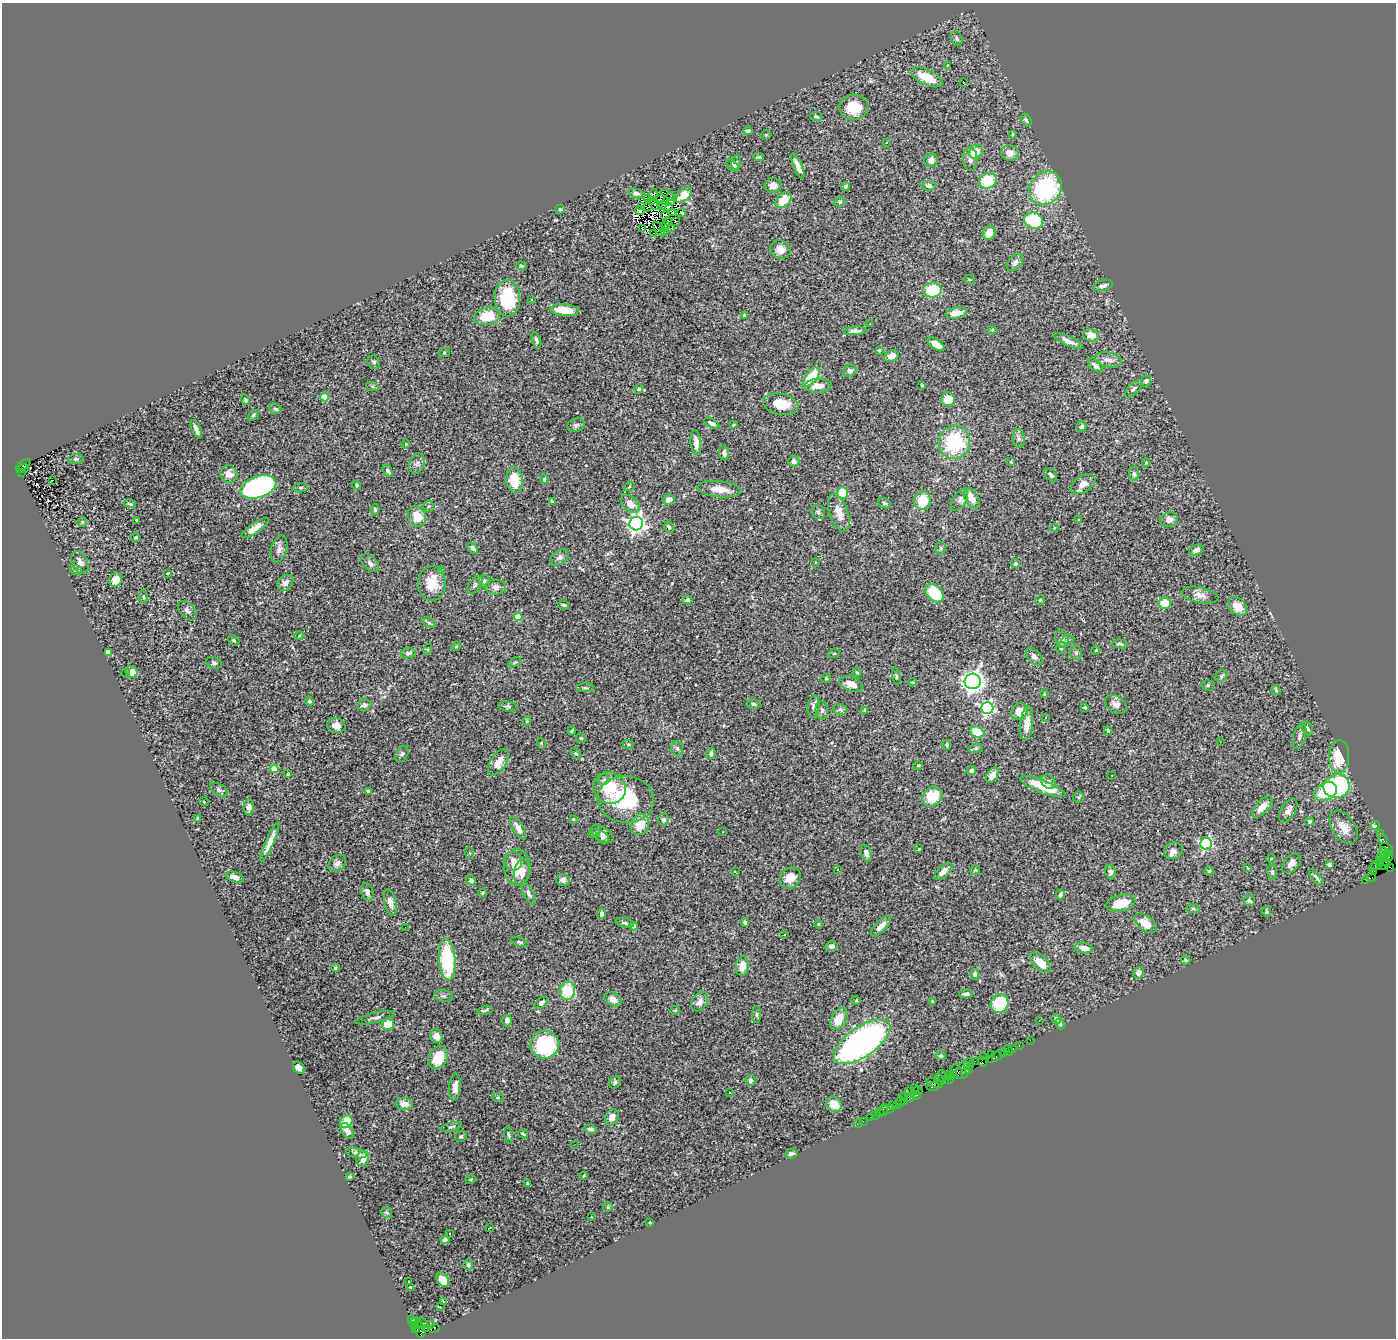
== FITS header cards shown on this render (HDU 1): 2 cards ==
NAXIS1  =                 1394
NAXIS2  =                 1336

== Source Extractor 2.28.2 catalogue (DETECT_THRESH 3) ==
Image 1394 x 1336 px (HDU 1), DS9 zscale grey, 1 PNG px = 1 image px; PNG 1398 x 1340 px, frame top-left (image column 1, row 1336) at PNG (2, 3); each listed source drawn as its Kron ellipse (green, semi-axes under 4 px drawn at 4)
Background 1.36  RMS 0.051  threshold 0.152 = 3 sigma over >= 5 px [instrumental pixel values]
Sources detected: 454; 4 with non-positive FLUX_AUTO (blend fragments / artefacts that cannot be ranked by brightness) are neither listed nor drawn; the other 450 listed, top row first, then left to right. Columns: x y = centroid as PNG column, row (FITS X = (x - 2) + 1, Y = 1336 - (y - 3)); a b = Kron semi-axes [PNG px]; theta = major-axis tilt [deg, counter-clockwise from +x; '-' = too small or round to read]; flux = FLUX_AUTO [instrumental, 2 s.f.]
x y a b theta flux
957 38 7 5 -65 7.2
948 65 2 2 - 2.9
927 77 17 7 -25 94
963 82 3 2 - 4.8
854 107 15 12 3 93
816 116 6 4 -1 6
1026 120 7 4 -60 5.9
748 131 4 4 - 9.9
1012 134 3 3 - 3.5
766 135 4 4 - 2.8
886 143 3 2 - 3.8
976 152 8 6 43 53
1010 153 8 8 - 30
759 157 5 4 - 4.6
970 159 12 7 -88 15
931 160 7 6 - 16
736 162 7 4 82 7
733 165 7 4 -44 8.6
798 166 13 4 -66 28
988 181 9 7 27 110
773 185 8 7 - 22
846 186 4 4 - 12
929 186 7 5 -8 13
1045 188 17 15 50 360
636 193 7 4 -16 11
664 193 2 2 - 7.1
653 194 5 3 - 10
684 195 9 5 43 48
671 197 4 2 - 4.7
648 199 2 2 - 2.7
660 199 5 2 - 2.3
651 200 3 2 - 4
783 200 9 6 45 61
671 202 2 2 - 1.5
840 202 5 4 - 4.1
655 205 6 2 -55 0.37
662 206 4 2 - 0.75
642 207 3 2 - 4
648 207 5 2 - 4.1
667 207 5 2 - 4.2
560 209 4 4 - 4.5
640 211 5 3 - 3.5
673 213 2 2 - 1.9
681 213 5 2 - 2
665 216 4 3 - 2.4
668 221 4 2 - 1.5
676 221 2 2 - 3
1034 221 9 8 - 180
666 225 3 2 - 2.5
663 228 2 2 - 0.77
671 228 4 2 - 3.4
642 229 3 2 - 4.5
659 229 8 3 -57 7.3
664 231 2 2 - 5.7
653 233 4 2 - 7.5
989 233 7 6 - 38
780 249 10 9 - 29
1015 262 10 6 51 15
522 266 5 4 - 4.9
970 280 5 3 - 3.7
1103 286 10 5 15 13
932 290 9 7 7 130
507 298 18 13 -88 180
531 300 3 3 - 13
564 310 14 5 -5 62
956 313 10 5 8 51
744 315 3 3 - 2.9
487 316 13 8 14 85
870 324 2 2 - 2.4
992 330 5 4 - 4.4
855 331 11 4 2 14
1091 335 8 6 -17 36
536 340 8 3 -72 8.3
1068 341 16 5 -24 23
936 344 10 5 -32 31
879 350 3 3 - 4.8
444 353 5 3 - 2.9
891 356 7 5 23 27
1108 360 14 7 -10 21
374 362 7 6 - 6.4
1095 365 9 5 -41 17
850 371 6 6 - 9.5
811 377 11 5 51 120
1146 381 5 5 - 8.5
922 385 3 2 - 2.9
372 386 6 4 -19 4.5
818 386 14 6 4 33
639 389 5 4 - 6.7
1133 389 11 5 45 11
325 397 4 4 - 100
948 399 7 6 - 44
245 400 6 3 -54 4.9
781 404 18 10 -10 71
275 409 6 5 - 7.2
253 415 6 4 42 4.9
712 423 8 4 -30 14
576 425 9 6 18 9.4
733 425 4 3 - 3.4
1082 427 5 4 - 8.1
196 429 10 3 -66 15
1019 438 9 6 -80 9.2
696 442 13 5 -84 25
954 442 16 15 - 240
406 444 5 3 - 2.7
724 453 7 5 -86 14
76 459 7 5 1 6.3
794 461 6 5 - 14
1011 462 4 4 - 3.6
1146 462 4 4 - 3.1
417 463 10 7 71 13
23 465 8 3 38 330
24 469 5 3 - 99
388 471 6 4 -57 10
22 472 3 2 - 270
229 474 9 8 - 28
1134 474 7 5 -89 8.2
1051 475 7 5 -47 8.8
544 479 5 3 - 3.6
52 480 3 3 - 70
514 480 13 8 -82 90
1083 484 13 8 32 25
356 485 4 4 - 7.3
258 487 19 10 18 820
629 487 5 3 - 3.2
300 488 7 4 8 5.9
719 489 22 8 -6 45
842 493 6 5 - 120
972 498 11 6 -58 30
669 500 6 5 - 23
959 500 12 6 57 12
923 501 9 8 - 84
553 502 4 3 - 4.7
884 503 7 4 -26 7.4
130 504 6 3 -15 4.6
630 504 11 7 -41 33
429 506 5 5 - 5.6
375 509 6 4 -85 5.2
818 512 7 6 - 8.9
839 513 20 9 -71 46
417 516 10 8 -67 56
137 520 3 3 - 5.6
1078 520 4 3 - 2.9
1169 520 9 7 18 20
82 522 5 5 - 4.2
636 524 7 6 - 1600
669 527 6 4 -59 6.8
255 528 16 5 36 36
1054 528 4 3 - 2.5
135 537 4 3 - 6.2
473 548 6 3 -45 13
941 548 6 5 - 7.5
279 549 14 7 73 18
1196 550 7 5 25 17
559 557 10 6 34 12
815 562 3 2 - 2.3
80 563 12 7 -64 18
370 563 10 6 -45 11
1015 563 4 4 - 6.2
76 570 6 5 - 7.1
441 570 3 3 - 8.6
168 573 4 3 - 10
116 580 7 6 - 38
484 581 6 5 - 7.8
285 583 9 7 46 19
432 583 17 14 -88 67
475 585 10 5 54 8.2
495 587 10 7 1 17
934 593 10 7 -44 150
1200 595 18 8 -11 24
143 597 6 3 -82 4.3
687 600 5 4 - 7.4
1040 600 5 4 - 4.2
1165 603 6 6 - 50
564 605 5 3 - 5.4
1237 606 11 7 -41 54
187 611 12 7 -45 12
518 617 4 4 - 80
429 623 7 4 -29 6.5
299 636 5 3 - 3.4
1062 639 9 7 -75 11
234 640 6 5 - 4.4
1068 640 7 3 9 5.1
1120 644 8 4 -8 7.3
456 646 5 4 - 3.8
1061 648 6 4 75 6.1
428 649 5 3 - 3.9
1096 650 4 3 - 2.9
108 652 4 4 - 46
408 653 7 5 5 8.9
834 653 5 3 - 3.2
1076 653 7 6 - 8
1034 656 10 6 -49 12
515 662 7 4 26 4.8
214 663 8 5 -19 7.7
132 672 6 6 - 21
857 672 4 3 - 3
125 673 2 2 - 3.9
896 676 8 4 -79 5.2
1222 676 7 5 39 6.2
826 678 5 4 - 4.1
973 681 8 7 - 1800
912 682 4 3 - 3.3
851 684 12 7 -20 30
1208 685 6 5 - 6.4
585 688 9 3 -1 5.4
1276 690 5 4 - 4.6
1044 694 3 3 - 2.3
309 701 5 4 - 5.9
753 704 7 5 -3 7.3
1116 704 12 8 -31 18
364 705 7 5 15 13
508 706 9 5 -12 8
814 706 11 6 83 16
1085 707 3 3 - 5.1
987 708 6 6 - 680
840 709 7 5 -15 7.1
822 710 9 6 -89 8.5
865 710 4 4 - 5.6
1020 711 9 7 46 42
1046 717 3 3 - 5.1
527 721 4 4 - 3.6
1027 724 17 6 84 41
336 725 9 7 -17 26
1307 728 7 5 -64 8.8
572 731 4 2 - 4.6
1108 731 4 4 - 4.3
977 732 7 5 -24 83
1299 736 13 6 73 14
581 738 5 4 - 4.2
1220 741 2 2 - 43
541 743 5 3 - 2.9
628 744 6 3 -19 4.1
947 745 5 4 - 4.3
677 748 8 6 -87 9.1
976 748 7 4 7 5.2
576 753 6 4 -51 5.1
402 754 8 6 62 8.1
711 754 5 4 - 9.5
1339 756 16 10 88 110
498 762 15 7 59 48
918 765 5 3 - 3.2
274 769 4 4 - 87
971 770 5 4 - 6.7
288 774 4 3 - 8.9
992 775 8 5 56 23
1112 776 2 2 - 2.5
604 780 6 5 - 9
1049 782 8 6 -42 14
1043 786 24 6 -21 92
1337 786 13 11 17 400
610 788 16 15 - 110
219 790 9 5 -30 9.3
368 791 4 3 - 6.3
1325 792 12 8 26 120
932 797 11 9 44 93
1078 797 6 5 - 5
626 799 28 23 -5 230
204 802 5 3 - 2.3
249 807 8 5 87 11
1262 807 13 6 46 36
1288 810 13 7 59 18
198 818 4 3 - 5.7
573 819 3 3 - 3.5
664 820 6 5 - 9.8
1310 821 4 3 - 5.6
640 824 11 9 64 60
1375 825 5 3 - 65
1344 827 18 11 -56 41
518 828 13 5 -59 21
723 832 3 3 - 5.1
594 833 6 4 27 4.5
1380 833 2 2 - 16
602 834 12 7 -31 15
602 838 7 5 -33 7.2
1383 840 4 3 - 42
270 842 21 4 66 34
1206 844 6 5 - 510
1387 848 7 4 -28 230
919 849 3 2 - 2.9
1173 851 9 8 - 16
1384 852 5 3 - 160
469 853 6 4 -71 4.5
866 853 9 5 -71 14
1387 853 3 2 - 54
1382 857 5 3 - 150
1388 857 5 3 - 58
1271 859 5 3 - 3.6
513 861 9 8 - 21
1379 861 3 3 - 83
1385 861 6 3 -41 200
337 863 10 7 42 17
1291 863 11 7 49 21
1329 865 4 3 - 5.6
1384 865 7 3 26 180
1376 866 8 4 31 210
517 867 18 13 -87 64
1390 867 4 3 - 46
1248 868 3 2 - 2.3
838 870 3 3 - 14
975 870 5 4 - 4
1209 871 5 4 - 4.2
1374 871 2 2 - 39
522 872 13 7 81 27
735 872 3 2 - 3.3
943 872 11 5 42 25
1110 872 7 5 -73 8.7
1272 872 7 5 -81 7.1
235 877 9 5 -20 25
1371 877 4 2 - 63
790 878 11 9 39 44
1316 878 10 3 -50 8.9
471 880 6 4 -50 8.6
563 880 7 6 - 15
1366 880 2 2 - 15
367 892 9 6 -73 13
482 893 4 3 - 4
529 893 12 5 -63 11
1060 894 5 3 - 5.1
1249 901 6 5 - 7.6
390 902 13 6 -78 26
1121 903 14 8 12 89
1193 909 7 3 -9 4.7
1267 912 5 4 - 4.7
601 914 5 3 - 10
745 922 4 3 - 6.6
625 923 9 4 -13 8.6
1145 923 13 7 -38 43
818 924 4 4 - 3.3
634 926 4 4 - 18
881 926 13 5 45 23
405 927 3 2 - 3.6
785 935 3 2 - 3.2
520 942 9 4 -18 5.5
831 946 6 5 - 14
1084 948 9 5 -10 31
447 960 21 8 -86 250
1186 960 5 4 - 5.4
1040 963 13 6 -43 48
742 966 10 6 84 34
335 968 4 3 - 4.4
1138 973 6 5 - 21
975 974 5 4 - 8.5
567 991 9 7 80 110
966 994 7 4 2 7.6
443 996 9 5 -7 8.5
613 999 9 6 -30 21
856 1000 4 4 - 3.6
933 1001 4 3 - 2.8
700 1002 10 7 58 23
541 1003 8 4 41 12
999 1004 9 8 - 140
485 1010 8 3 13 5.3
675 1010 5 4 - 3.6
756 1014 8 4 90 5.7
375 1018 20 5 13 13
839 1019 12 7 62 62
1056 1019 5 4 - 12
1039 1020 2 2 - 1.5
507 1021 6 5 - 11
388 1024 6 5 - 95
1060 1024 6 4 -68 4.7
436 1036 7 5 -68 28
1030 1040 2 2 - 28
862 1042 33 15 35 1300
545 1045 14 14 - 280
1019 1045 3 2 - 100
1013 1049 3 2 - 74
1008 1050 5 3 - 130
1004 1053 3 2 - 98
991 1054 3 2 - 24
941 1056 5 4 - 6.5
996 1056 10 3 30 200
438 1057 12 9 57 97
983 1057 3 3 - 68
975 1061 2 2 - 36
982 1062 5 3 - 110
969 1064 6 4 73 120
299 1068 6 5 - 18
969 1069 4 3 - 81
963 1070 9 6 68 430
957 1071 8 5 -60 320
948 1075 2 2 - 65
953 1075 4 3 - 130
943 1077 7 4 -60 470
949 1079 6 3 36 230
750 1080 5 5 - 14
940 1080 5 2 - 160
615 1082 6 5 - 8.1
934 1083 9 4 -17 290
455 1087 13 6 84 26
933 1087 6 2 11 220
914 1088 2 2 - 110
918 1090 5 3 - 110
908 1091 3 2 - 210
730 1093 3 3 - 16
916 1095 5 3 - 120
904 1097 3 2 - 84
498 1098 6 4 -19 4.3
910 1098 5 4 - 220
901 1101 5 3 - 150
904 1101 2 2 - 89
404 1104 9 5 -6 27
834 1104 8 7 - 48
897 1104 2 2 - 59
893 1106 3 2 - 99
888 1109 6 4 17 87
883 1110 6 3 82 31
879 1113 4 3 - 110
875 1115 2 2 - 20
612 1117 8 6 62 21
870 1117 2 2 - 29
863 1121 2 2 - 5.2
346 1122 7 5 48 64
858 1124 5 2 - 33
451 1127 11 4 13 6.5
590 1129 6 4 -16 9.2
347 1131 8 5 -58 15
523 1134 5 3 - 4.7
509 1135 8 3 -84 5.2
461 1136 6 5 - 6.8
574 1145 2 2 - 2
356 1153 10 4 -12 10
791 1154 6 4 7 11
363 1159 8 6 74 37
584 1176 4 3 - 3.7
350 1177 3 3 - 4.5
471 1179 5 3 - 3.5
527 1183 3 3 - 3
608 1207 5 5 - 4.2
386 1213 6 5 - 5.6
591 1217 3 3 - 2.3
650 1222 4 3 - 3.7
489 1228 4 2 - 8.2
450 1233 3 2 - 5.1
445 1240 4 4 - 7.4
468 1265 5 4 - 7.1
443 1280 8 5 -57 45
409 1282 2 2 - 3.4
411 1287 4 3 - 4.2
444 1302 3 3 - 15
440 1306 2 2 - 400
411 1319 3 3 - 52
415 1323 6 4 65 240
423 1323 6 2 -35 93
419 1325 3 3 - 150
430 1325 2 2 - 19
415 1328 4 3 - 240
426 1328 4 3 - 120
434 1328 6 3 22 220
420 1330 8 5 -79 490
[4 non-positive-flux detections neither listed nor drawn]